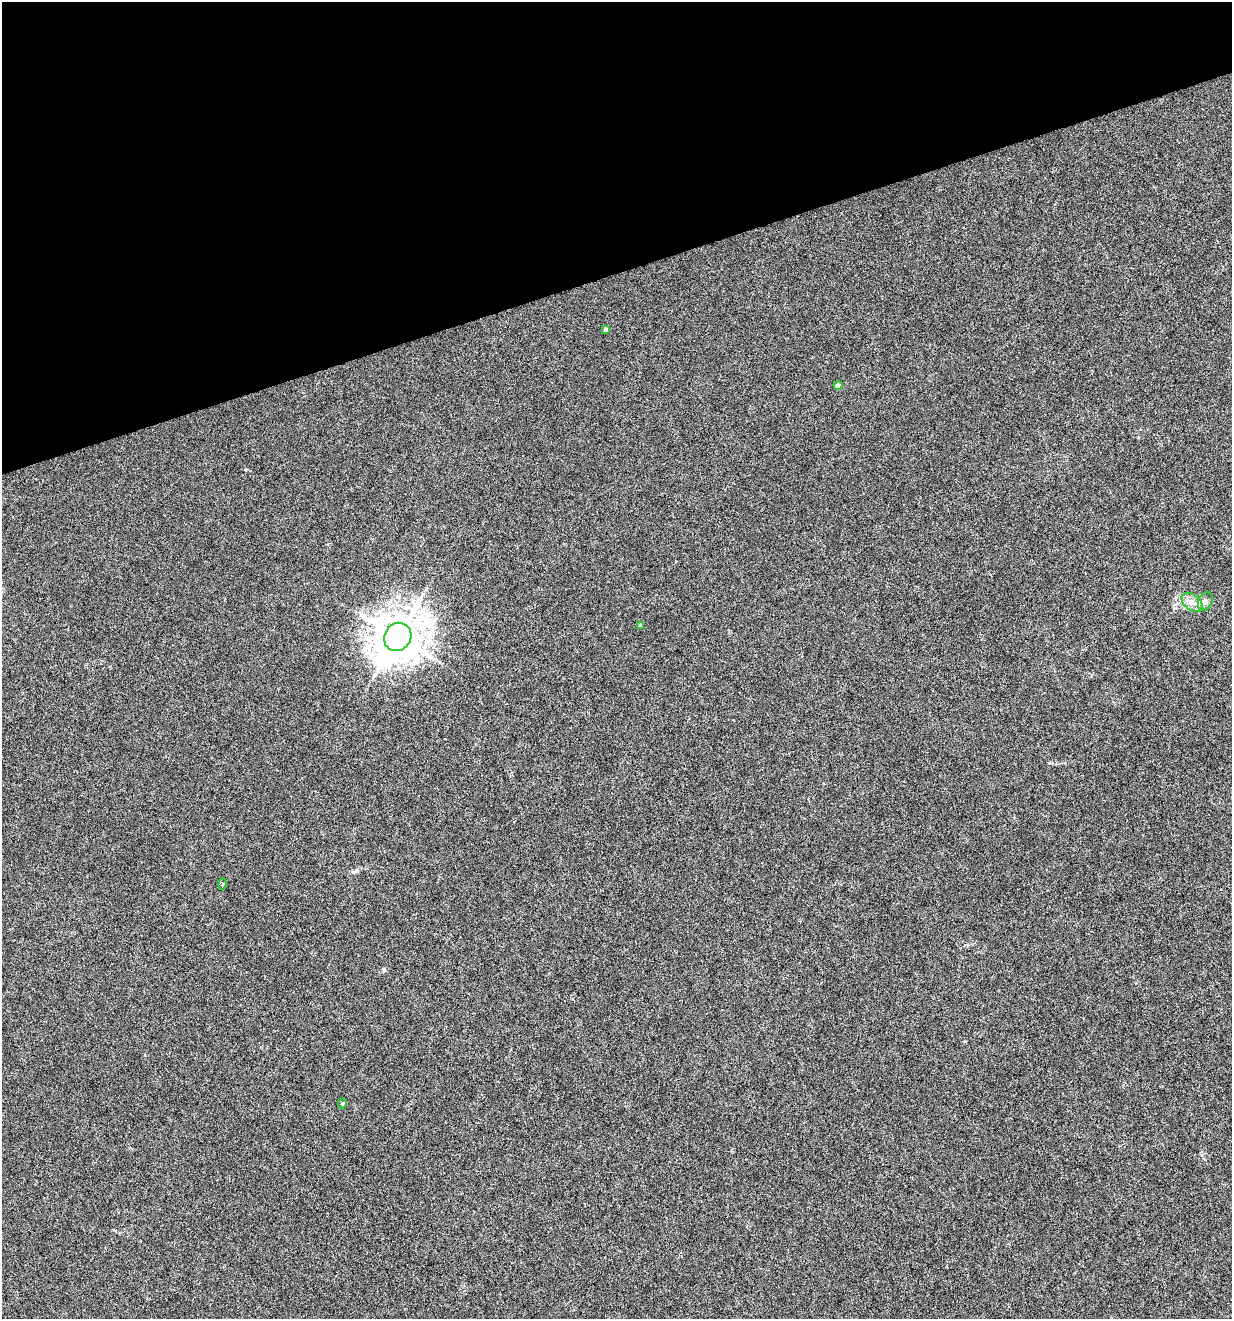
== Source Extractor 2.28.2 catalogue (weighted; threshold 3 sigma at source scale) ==
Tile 3 of 4 x 4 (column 3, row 1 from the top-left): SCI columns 2568-3797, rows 3953-5269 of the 5081 x 5270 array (HDU 1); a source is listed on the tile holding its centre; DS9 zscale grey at full resolution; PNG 1234 x 1321 px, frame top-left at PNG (2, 2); each listed source drawn as its Kron ellipse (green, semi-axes under 4 px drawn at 4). Shown black and unused: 21% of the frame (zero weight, under 4 of 8 exposures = <1% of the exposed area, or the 3 px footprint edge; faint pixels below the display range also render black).
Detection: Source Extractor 2.28.2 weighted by HDU 2 'WHT'; one run over the whole footprint, this tile lists its part. Background 0.00105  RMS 0.0014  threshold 0.00554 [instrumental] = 3 sigma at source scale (4.09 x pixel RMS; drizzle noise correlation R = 1.36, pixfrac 0.8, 0.0396/0.0396 arcsec/px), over >= 5 px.
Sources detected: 8; all 8 listed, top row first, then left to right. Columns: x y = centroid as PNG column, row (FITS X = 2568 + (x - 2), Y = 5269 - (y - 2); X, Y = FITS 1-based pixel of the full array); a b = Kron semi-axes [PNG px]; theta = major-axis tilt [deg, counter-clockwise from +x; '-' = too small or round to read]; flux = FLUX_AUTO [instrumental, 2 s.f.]
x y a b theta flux
605 329 4 3 - 0.37
838 385 4 4 - 0.53
1205 601 10 7 62 0.47
1192 602 12 7 -37 0.93
640 625 4 4 - 0.17
398 637 14 13 - 400
222 884 5 3 - 0.15
342 1103 5 4 - 0.17